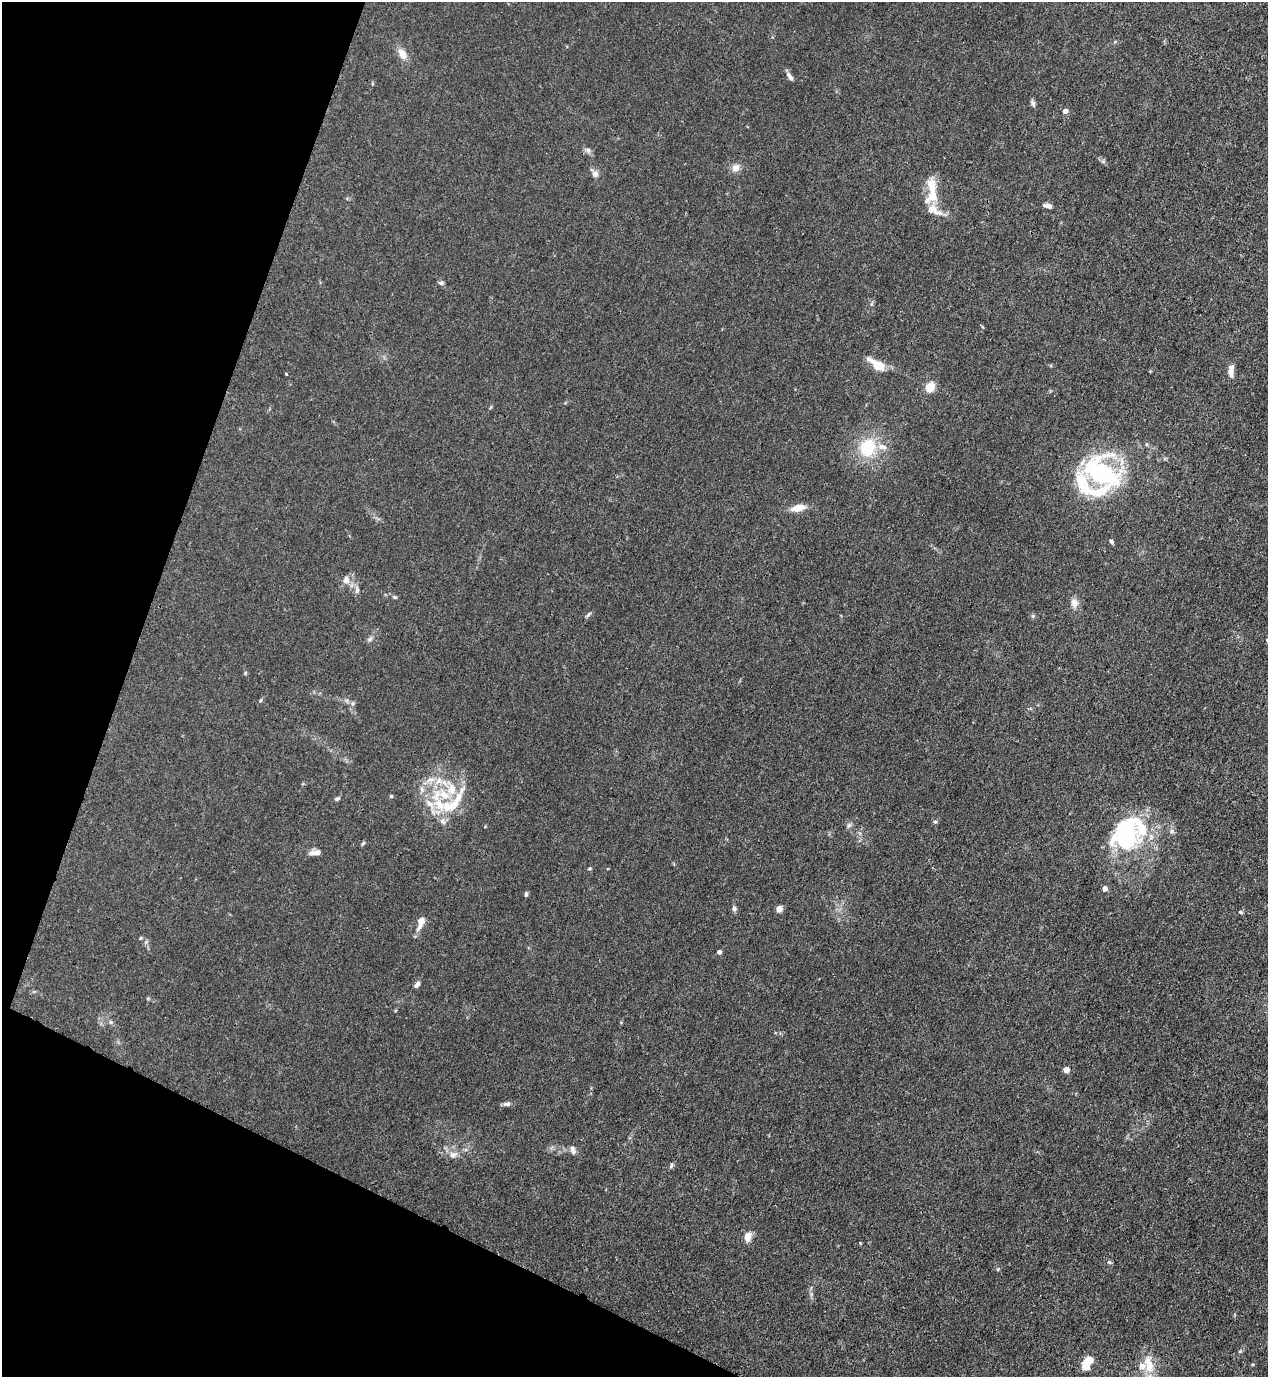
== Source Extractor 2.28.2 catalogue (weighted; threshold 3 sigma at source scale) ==
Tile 9 of 4 x 4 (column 1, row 3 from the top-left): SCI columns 354-1619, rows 1416-2790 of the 5639 x 5578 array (HDU 1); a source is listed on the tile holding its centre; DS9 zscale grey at full resolution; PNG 1270 x 1379 px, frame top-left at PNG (2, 2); no overlay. Shown black and unused: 19% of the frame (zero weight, under 3 of 4 exposures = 7% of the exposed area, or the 3 px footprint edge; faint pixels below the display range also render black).
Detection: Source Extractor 2.28.2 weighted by HDU 2 'WHT'; one run over the whole footprint, this tile lists its part. Background 0.0145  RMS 0.0024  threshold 0.0108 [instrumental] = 3 sigma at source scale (4.5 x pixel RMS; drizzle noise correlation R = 1.50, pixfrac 1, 0.05/0.05 arcsec/px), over >= 5 px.
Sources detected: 77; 1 inside a brighter object's white glare — not listed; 14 inside a brighter listed object's ellipse — not listed separately; the other 62 listed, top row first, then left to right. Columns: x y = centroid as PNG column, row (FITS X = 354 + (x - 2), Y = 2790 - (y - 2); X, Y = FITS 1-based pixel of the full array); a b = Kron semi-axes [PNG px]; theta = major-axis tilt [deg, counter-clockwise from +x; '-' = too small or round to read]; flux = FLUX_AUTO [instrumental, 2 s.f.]
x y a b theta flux
402 54 15 9 -61 2
790 77 13 5 -54 0.89
1033 103 10 5 -59 0.57
1065 111 5 4 - 1.4
588 150 8 6 -74 0.68
1103 161 7 4 -18 0.4
736 168 11 10 - 1.5
595 174 8 7 - 1
932 196 17 10 47 3.9
1048 206 9 5 -12 0.94
931 210 16 11 21 2
441 283 7 5 -1 0.45
877 365 22 9 -33 3.9
1230 372 11 7 -77 1.4
286 374 3 2 - 0.41
930 387 5 5 - 12
868 447 12 11 - 10
882 447 15 8 -14 1.6
1101 473 39 27 -37 34
798 508 15 8 13 2.7
1111 541 6 5 - 0.42
346 580 12 9 -86 1.5
357 590 9 5 79 0.69
395 597 6 4 -20 0.32
1074 603 12 10 -78 1.4
588 614 9 4 44 0.44
370 639 8 5 28 0.58
261 700 5 3 - 0.25
439 781 13 9 4 2.4
422 789 9 5 -82 0.81
452 789 18 12 -90 4.3
391 796 4 4 - 0.32
458 797 33 9 63 4.3
337 798 7 5 30 0.44
440 805 24 16 -38 6.8
935 822 5 5 - 0.38
849 825 8 4 45 0.47
1171 831 6 5 - 0.52
1124 840 45 27 15 18
363 843 6 4 45 0.31
315 852 14 6 9 1.5
589 868 6 3 19 0.25
1105 889 5 5 - 1.2
526 894 6 4 76 0.43
734 908 7 6 - 0.64
779 909 7 6 - 1.3
1240 912 5 4 - 0.29
421 922 18 8 72 2.1
141 938 6 3 70 0.23
719 952 4 4 - 0.89
417 985 8 5 51 0.77
111 1022 6 5 - 0.39
1066 1070 5 4 - 2.7
507 1104 10 6 6 0.77
572 1148 9 7 -68 0.89
453 1155 12 9 27 1.4
671 1166 8 4 65 0.4
748 1237 8 6 78 2.6
1109 1262 6 4 -41 0.35
998 1269 5 4 - 0.25
1087 1362 15 8 62 4.4
1149 1366 24 11 -87 4.5